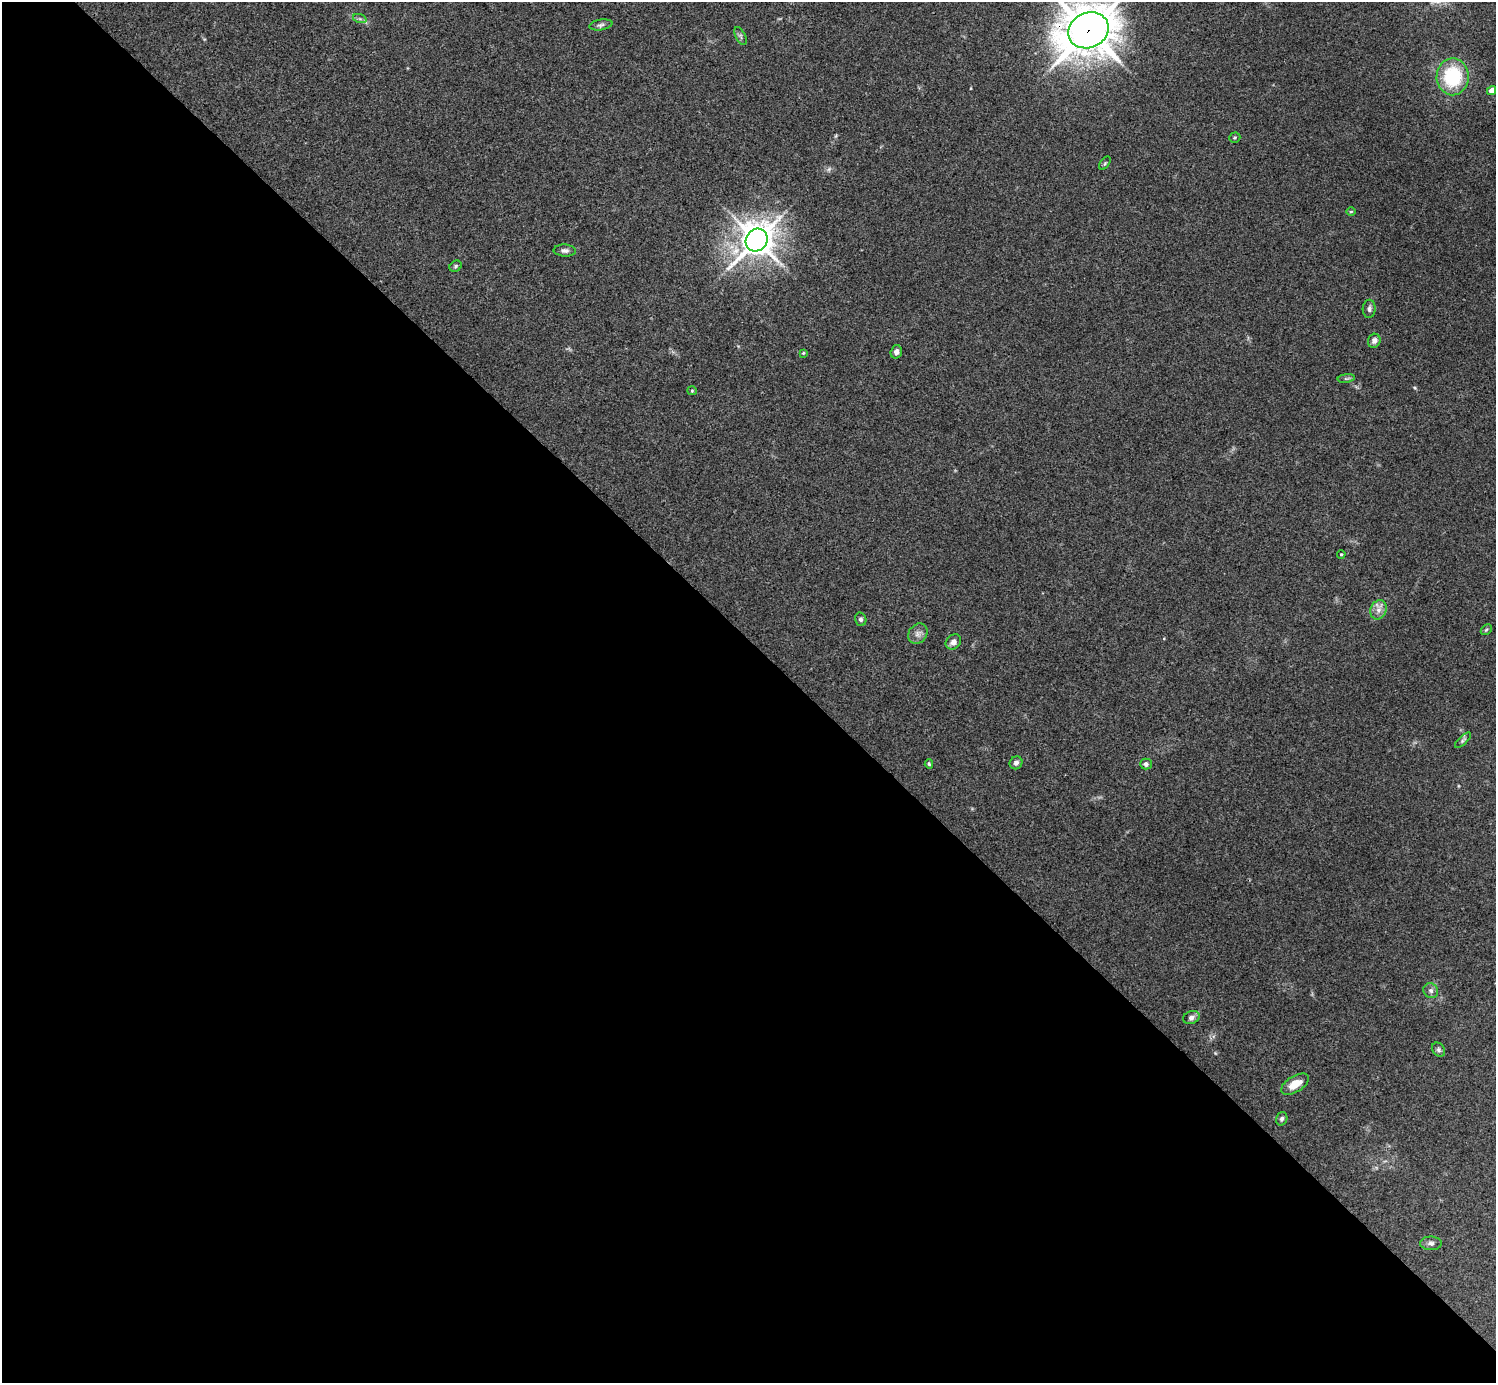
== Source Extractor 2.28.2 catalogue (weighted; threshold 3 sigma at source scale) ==
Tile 9 of 4 x 4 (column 1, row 3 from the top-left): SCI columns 3-1496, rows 1542-2922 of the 5985 x 5985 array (HDU 1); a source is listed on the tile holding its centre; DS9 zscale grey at full resolution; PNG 1498 x 1385 px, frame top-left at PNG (2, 2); each listed source drawn as its Kron ellipse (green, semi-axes under 4 px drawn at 4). Shown black and unused: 54% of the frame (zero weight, under 3 of 4 exposures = <1% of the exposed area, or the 3 px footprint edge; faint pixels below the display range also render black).
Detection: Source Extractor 2.28.2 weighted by HDU 2 'WHT'; one run over the whole footprint, this tile lists its part. Background 0.0348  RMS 0.0047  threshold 0.0211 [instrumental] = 3 sigma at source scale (4.5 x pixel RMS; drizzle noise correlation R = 1.50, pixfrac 1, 0.05/0.05 arcsec/px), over >= 5 px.
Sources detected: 34; all 34 listed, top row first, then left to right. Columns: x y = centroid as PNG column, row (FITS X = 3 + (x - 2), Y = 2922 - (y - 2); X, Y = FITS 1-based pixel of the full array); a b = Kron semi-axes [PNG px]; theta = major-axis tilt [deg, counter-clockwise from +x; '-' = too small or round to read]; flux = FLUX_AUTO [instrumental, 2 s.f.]
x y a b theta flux
360 19 7 4 -19 0.85
601 25 11 5 10 1.4
1088 30 21 17 25 1500
740 36 10 5 -63 1
1453 77 18 16 89 31
1492 90 5 4 - 3.9
1235 138 6 5 - 0.66
1105 163 7 4 54 0.63
1351 212 5 3 - 0.5
757 240 12 10 55 920
565 250 11 6 -2 1.6
456 266 6 5 - 0.82
1369 309 9 6 86 1.5
1374 341 7 6 - 1.9
896 352 7 5 73 1.6
803 353 4 3 - 0.51
1346 378 8 4 8 0.93
692 391 5 4 - 0.49
1341 554 4 3 - 0.5
1378 610 10 8 66 2.9
861 619 7 5 -73 1.2
1486 630 6 4 44 0.69
918 634 11 9 53 2.4
953 642 8 7 - 2.3
1463 740 10 4 44 0.92
1016 763 7 6 - 1.7
929 764 5 4 - 0.68
1146 764 6 5 - 1.4
1431 991 8 7 - 1.5
1191 1018 8 6 22 1.6
1438 1050 7 6 - 1.2
1295 1084 15 8 31 6.9
1282 1119 7 5 72 1.3
1431 1243 11 7 -1 1.7
Overlapping masked pixels (flux is a lower limit): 1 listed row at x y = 1088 30
Isophote crosses this tile's border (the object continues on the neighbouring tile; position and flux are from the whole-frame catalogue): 1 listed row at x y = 1088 30